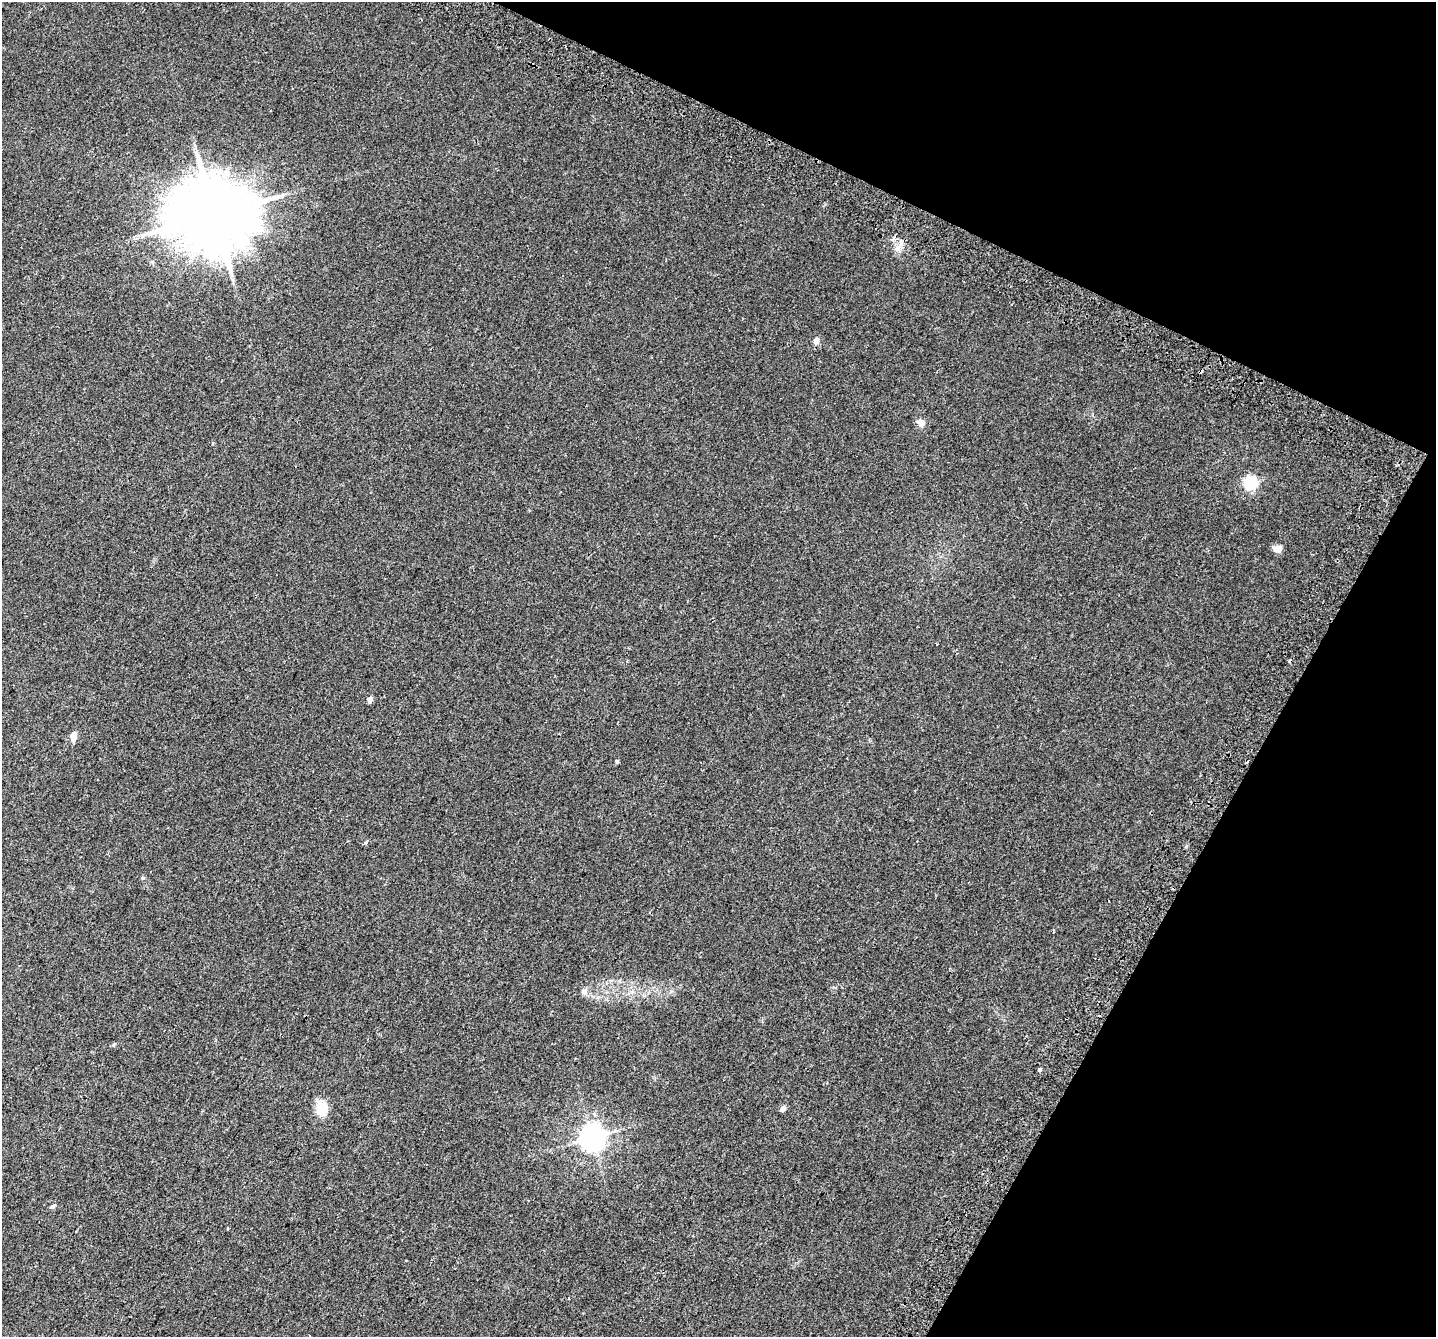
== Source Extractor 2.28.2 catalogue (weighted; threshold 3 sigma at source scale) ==
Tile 8 of 4 x 4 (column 4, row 2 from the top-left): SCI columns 4370-5803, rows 3014-4348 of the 5860 x 5963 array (HDU 1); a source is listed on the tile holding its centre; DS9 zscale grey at full resolution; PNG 1438 x 1339 px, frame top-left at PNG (2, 2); no overlay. Shown black and unused: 23% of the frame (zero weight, under 2 of 3 exposures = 4% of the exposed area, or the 3 px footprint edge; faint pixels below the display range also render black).
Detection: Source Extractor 2.28.2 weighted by HDU 2 'WHT'; one run over the whole footprint, this tile lists its part. Background 0.0214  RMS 0.0051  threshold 0.0227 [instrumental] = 3 sigma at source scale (4.5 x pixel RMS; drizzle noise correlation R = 1.50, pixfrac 1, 0.0396/0.0396 arcsec/px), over >= 5 px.
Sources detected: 18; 3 cosmic-ray / hot-pixel residue — not listed; the other 15 listed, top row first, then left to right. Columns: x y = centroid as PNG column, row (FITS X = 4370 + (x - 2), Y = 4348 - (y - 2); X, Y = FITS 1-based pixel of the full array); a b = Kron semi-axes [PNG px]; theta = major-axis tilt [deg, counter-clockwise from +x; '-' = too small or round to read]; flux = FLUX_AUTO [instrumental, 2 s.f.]
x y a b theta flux
214 215 21 19 8 5000
898 248 9 8 - 2.6
816 341 7 6 - 2.7
921 423 8 8 - 3.1
1250 483 6 6 - 64
1277 549 9 7 -1 3.3
370 699 7 6 - 1.6
74 737 11 6 87 3.8
617 761 4 4 - 0.76
584 991 9 7 27 1.9
1039 1069 4 3 - 4.5
321 1109 13 9 -87 12
783 1109 5 5 - 2.7
592 1137 8 8 - 460
52 1206 6 5 - 0.8
Overlapping masked pixels (flux is a lower limit): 1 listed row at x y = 898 248
Unlisted compact peaks at least as high as the median listed source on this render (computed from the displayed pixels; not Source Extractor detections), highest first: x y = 143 878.